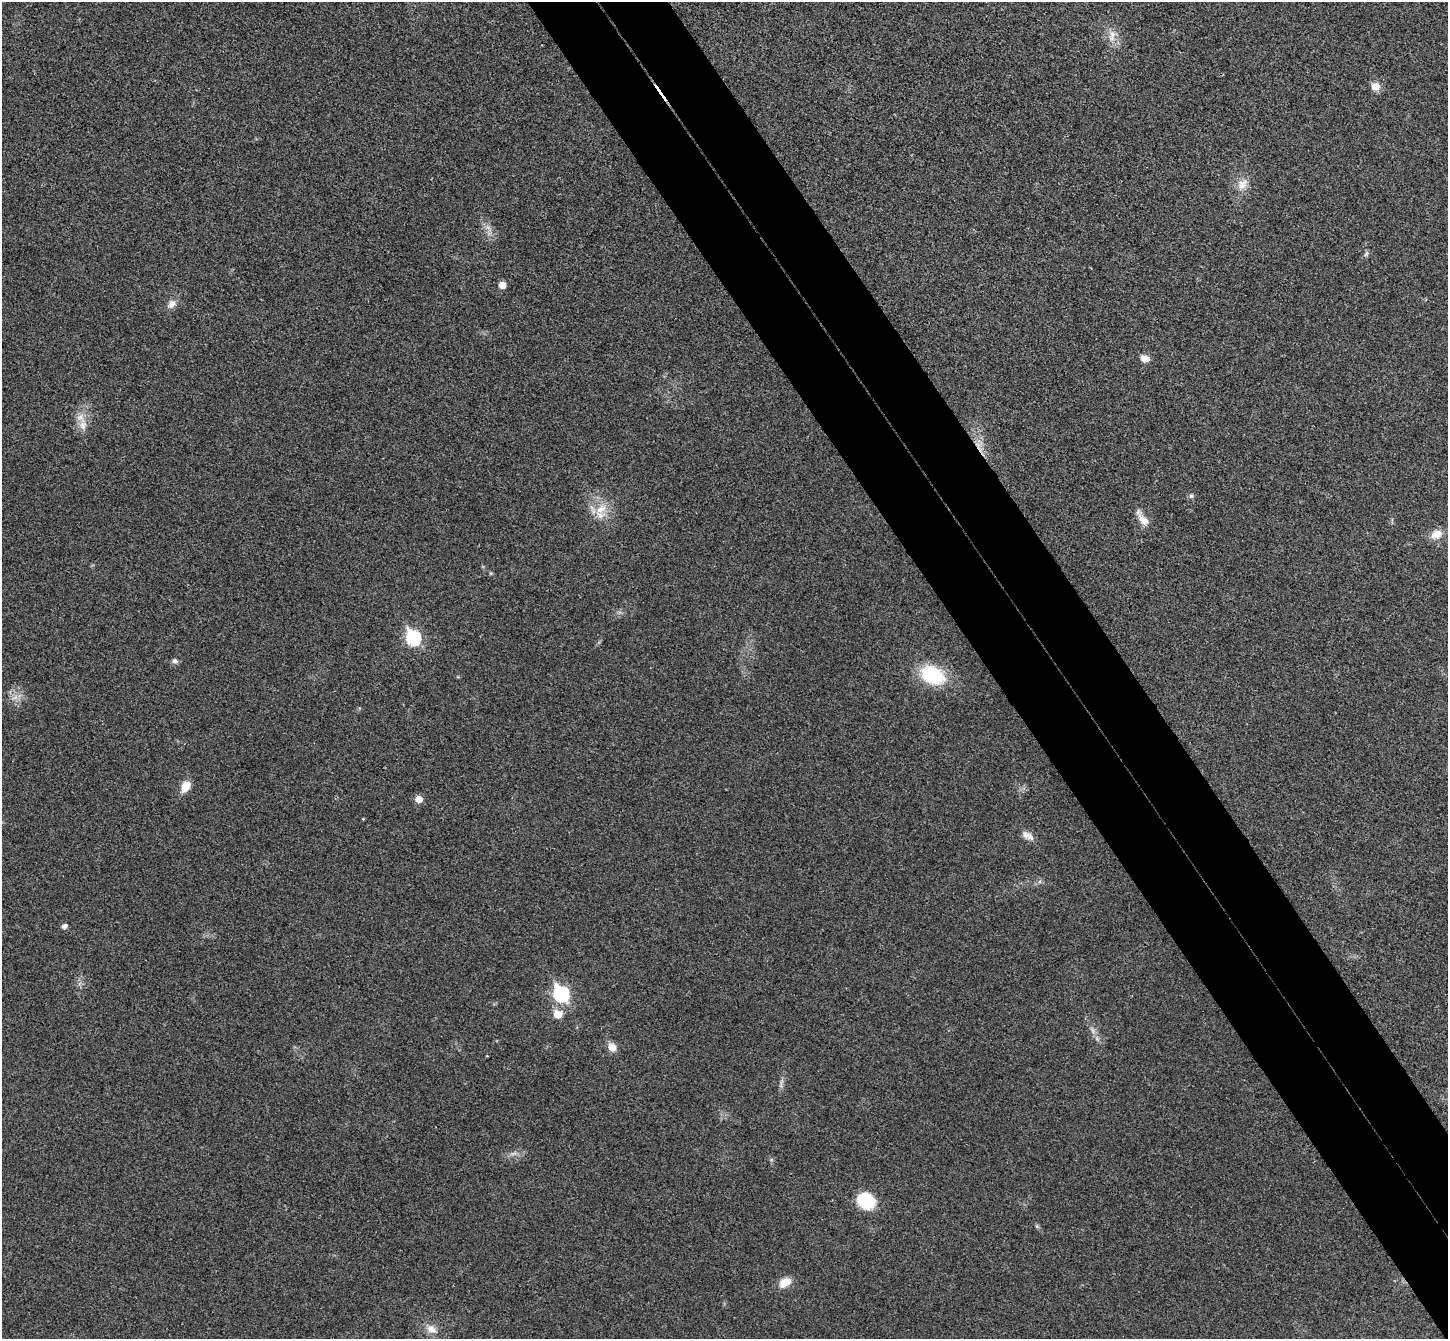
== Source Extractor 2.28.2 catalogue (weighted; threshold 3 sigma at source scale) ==
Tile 6 of 4 x 4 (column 2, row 2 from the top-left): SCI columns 1498-2943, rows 2867-4203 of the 5890 x 5866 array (HDU 1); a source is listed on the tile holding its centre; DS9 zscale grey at full resolution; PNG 1450 x 1341 px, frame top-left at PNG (2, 2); no overlay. Shown black and unused: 9% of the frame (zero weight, under 3 of 4 exposures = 6% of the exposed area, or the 3 px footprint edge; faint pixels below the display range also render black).
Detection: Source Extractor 2.28.2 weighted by HDU 2 'WHT'; one run over the whole footprint, this tile lists its part. Background 0.0247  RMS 0.0058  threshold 0.0263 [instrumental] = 3 sigma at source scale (4.5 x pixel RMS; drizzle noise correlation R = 1.50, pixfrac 1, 0.05/0.05 arcsec/px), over >= 5 px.
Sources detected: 34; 2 inside a brighter listed object's ellipse — not listed separately; the other 32 listed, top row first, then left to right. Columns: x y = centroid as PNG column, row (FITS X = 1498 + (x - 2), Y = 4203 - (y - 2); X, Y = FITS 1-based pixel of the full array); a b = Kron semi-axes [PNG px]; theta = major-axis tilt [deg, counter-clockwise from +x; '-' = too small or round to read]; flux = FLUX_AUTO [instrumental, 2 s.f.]
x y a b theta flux
1112 36 19 9 82 6.2
1375 86 10 10 - 5.2
1242 184 18 13 51 7.3
488 228 7 4 -19 1.8
1366 254 8 5 71 1.4
502 285 5 5 - 7.6
172 304 13 9 46 4.1
1145 358 9 6 -21 5.1
80 418 16 11 -56 6.3
979 446 20 5 -59 5.3
1191 496 7 6 - 1.3
601 509 18 12 39 9.5
1142 519 26 9 -55 6.4
1436 534 17 12 25 7
413 638 8 7 - 89
175 661 7 6 - 1.8
932 675 24 17 -26 39
15 698 10 3 21 1.8
185 787 11 8 59 8.9
419 799 6 5 - 6.6
363 819 4 3 - 0.45
1028 836 17 9 -32 4.5
64 926 6 5 - 2.4
561 994 8 7 - 100
558 1014 6 6 - 11
1093 1030 12 6 -57 2.8
612 1047 10 8 -54 5.9
781 1082 15 3 78 2.1
866 1201 16 13 -29 31
1037 1226 5 5 - 0.86
785 1282 15 10 33 7.5
431 1329 14 11 -32 5.5
Overlapping masked pixels (flux is a lower limit): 1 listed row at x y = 979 446